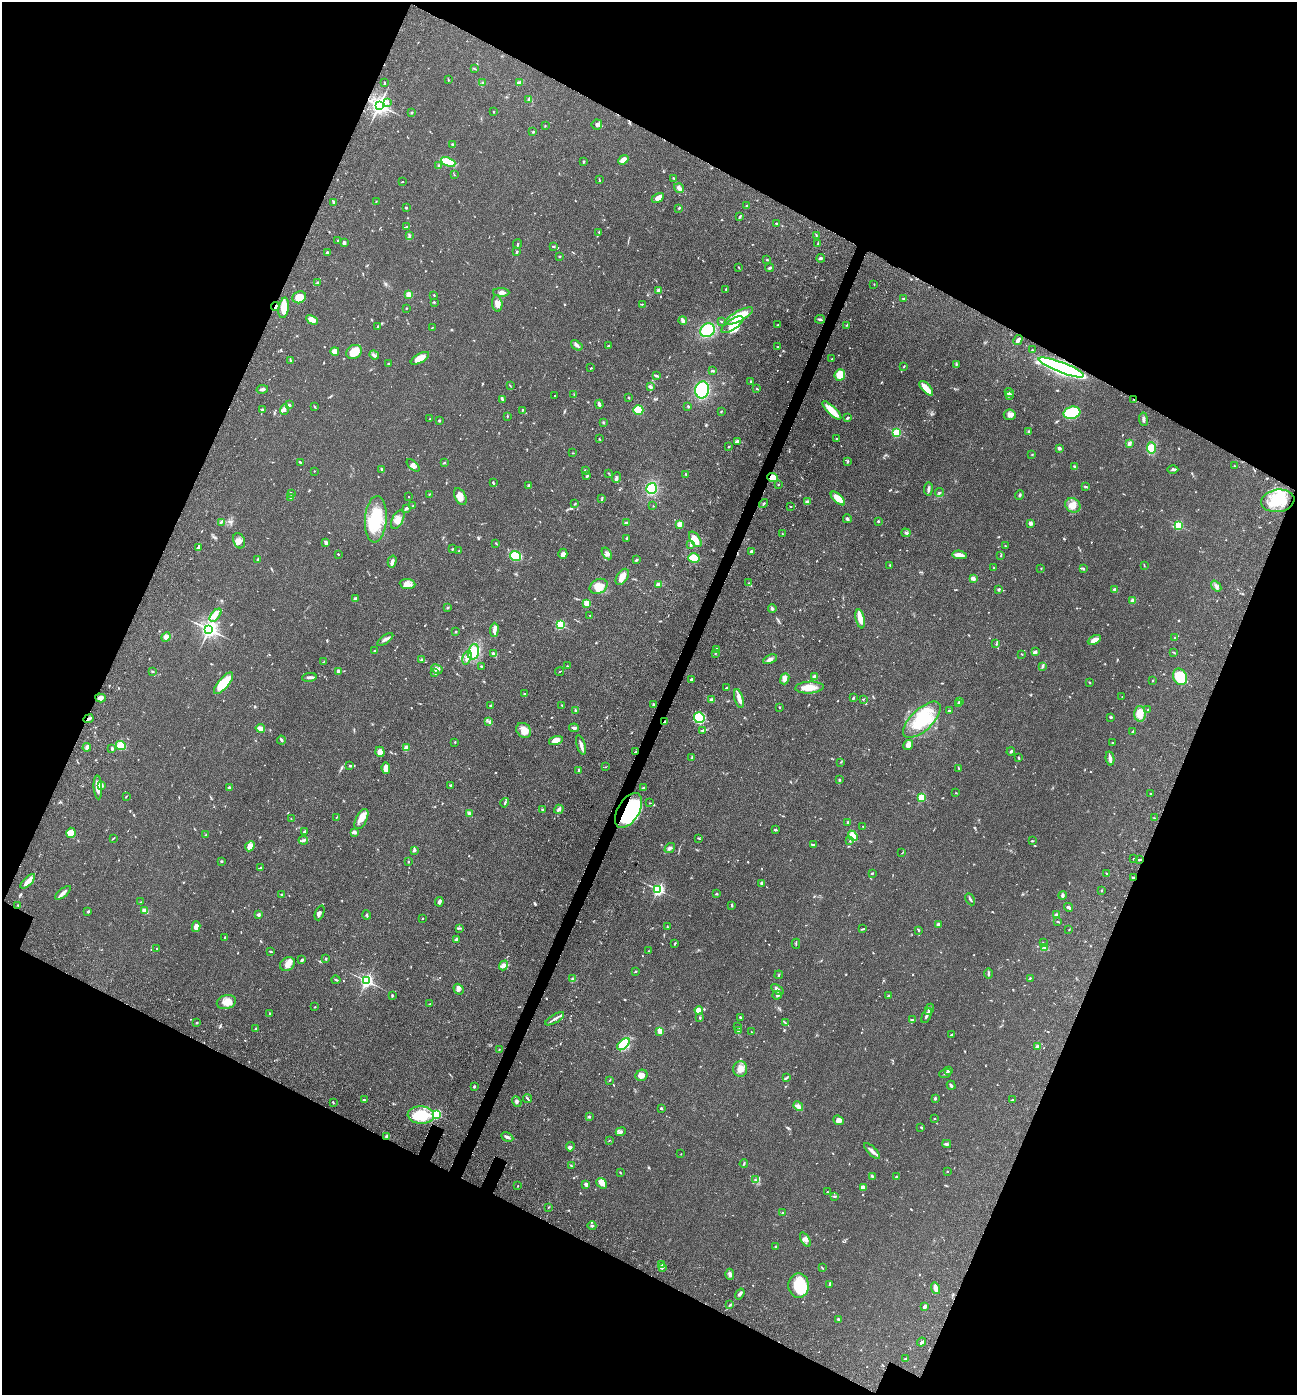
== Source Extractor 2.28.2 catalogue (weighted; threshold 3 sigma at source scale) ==
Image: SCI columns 328-5504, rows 127-5697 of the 5967 x 5890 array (HDU 1 of 3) = the unmasked area's bounding box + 8 px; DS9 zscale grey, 4 x 4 block average (1 PNG px = mean of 4 x 4 image px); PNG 1299 x 1397 px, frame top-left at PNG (2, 2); each listed source drawn as its Kron ellipse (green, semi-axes under 4 px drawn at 4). Shown black and unused: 44% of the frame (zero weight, under 3 of 4 exposures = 11% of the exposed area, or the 3 px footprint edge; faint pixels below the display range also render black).
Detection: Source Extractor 2.28.2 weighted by HDU 2 'WHT'. Background 0.0618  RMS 0.0045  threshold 0.0201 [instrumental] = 3 sigma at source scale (4.5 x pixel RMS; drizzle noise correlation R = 1.50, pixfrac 1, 0.05/0.05 arcsec/px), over >= 5 px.
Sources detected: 862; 6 too faint to see at this stretch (4 x 4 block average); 3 inside a brighter object's white glare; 2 cosmic-ray / hot-pixel residue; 1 long thin detection or spike segment (spike, bleed or trail) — neither listed nor drawn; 21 coinciding with a brighter row at this scale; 38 inside a brighter listed object's ellipse — not listed separately; of the other 791, all 500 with FLUX_AUTO >= 1.35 (the completeness limit of this list) listed and drawn (291 fainter detections not listed), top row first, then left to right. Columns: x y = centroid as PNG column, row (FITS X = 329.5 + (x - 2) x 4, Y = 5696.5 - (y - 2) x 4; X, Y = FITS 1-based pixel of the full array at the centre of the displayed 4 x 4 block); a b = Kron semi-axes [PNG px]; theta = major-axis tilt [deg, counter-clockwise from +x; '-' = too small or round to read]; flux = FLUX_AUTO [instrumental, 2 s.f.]
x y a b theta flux
475 69 3 2 - 1.4
448 80 3 2 - 1.6
385 83 2 2 - 2.3
482 83 3 2 - 2.4
519 83 4 2 - 13
529 99 3 2 - 5
388 102 2 2 - 2.3
379 105 3 3 - 1700
493 112 2 2 - 1.5
412 113 3 2 - 2.5
597 125 5 5 - 7.5
545 126 2 2 - 1.4
533 132 3 2 - 2.8
452 144 2 2 - 3.9
623 160 6 4 41 20
583 161 4 2 - 2.9
448 162 7 4 -23 60
439 166 4 2 - 3
454 175 2 2 - 1.6
674 178 4 2 - 1.9
599 180 2 2 - 1.6
402 182 2 2 - 1.9
679 188 5 3 - 12
658 198 6 4 28 11
376 201 2 2 - 1.4
334 202 3 2 - 6.3
747 206 2 2 - 5.5
406 208 2 2 - 3.2
678 208 3 2 - 1.7
740 217 4 2 - 1.8
776 223 3 2 - 2.8
407 227 3 2 - 2.5
599 232 2 2 - 2
816 235 3 2 - 1.5
410 236 3 2 - 2.6
338 241 3 2 - 2.4
344 243 4 3 - 8.3
818 243 2 2 - 1.4
517 244 4 2 - 3.4
553 246 3 2 - 4
517 252 3 2 - 3.6
327 253 3 3 - 4.8
559 256 2 2 - 3.1
821 258 4 2 - 5.2
767 260 2 2 - 4.6
739 267 2 2 - 1.5
770 268 4 3 - 3.8
318 283 4 2 - 6.9
874 284 2 2 - 1.5
726 289 2 2 - 4.7
659 290 2 2 - 27
501 292 8 4 -1 10
409 295 4 3 - 17
434 295 3 2 - 2.5
299 297 7 6 - 34
904 299 3 2 - 2.2
434 302 2 2 - 2.4
497 303 8 5 -83 15
642 304 2 2 - 1.8
275 307 4 2 - 4.2
284 308 10 5 82 37
406 308 2 2 - 1.4
739 316 16 5 28 73
820 319 5 2 - 5.2
312 320 6 4 -29 21
683 321 4 2 - 12
721 321 3 2 - 1.6
732 325 13 5 34 23
778 325 2 2 - 3.5
847 325 4 2 - 2.9
378 327 2 2 - 2.8
432 327 3 2 - 1.8
708 330 7 6 - 110
1018 340 5 2 - 17
577 345 6 3 -36 7.4
608 346 2 2 - 2.9
778 347 2 2 - 1.7
1032 350 2 2 - 1.8
335 351 4 4 - 23
354 352 8 6 31 43
374 355 5 2 - 5.4
420 358 10 4 30 27
832 359 2 2 - 1.9
290 360 3 2 - 2.2
388 364 2 2 - 2.3
956 365 4 2 - 2.7
904 366 3 2 - 1.8
1061 367 24 5 -21 940
591 368 2 2 - 1.9
712 370 3 2 - 3.8
840 375 6 5 - 41
657 376 4 3 - 3.5
751 381 3 2 - 2.1
510 386 2 2 - 1.7
650 387 3 2 - 7.1
926 388 9 3 -48 56
262 389 6 2 12 5.2
757 389 2 2 - 1.5
702 390 8 7 - 150
1009 392 5 2 - 3.3
574 394 2 2 - 1.7
555 396 2 2 - 3.5
1009 396 3 2 - 2.7
628 397 4 2 - 1.5
502 399 3 2 - 4.2
1134 400 2 2 - 1.8
289 404 3 3 - 3.3
599 404 4 2 - 9.8
314 406 2 2 - 1.5
688 406 3 2 - 2.7
284 409 5 3 - 8.2
262 410 3 2 - 3.1
522 410 3 2 - 2.3
638 410 5 5 - 61
721 411 2 2 - 1.8
832 411 12 3 -44 65
1072 413 8 6 14 120
1010 415 6 5 - 11
507 417 3 2 - 1.9
848 418 3 2 - 4.2
430 419 2 2 - 1.6
1143 419 7 3 -82 6.2
439 421 3 2 - 2.7
603 422 3 2 - 1.6
1029 432 3 2 - 4
896 433 2 2 - 220
837 438 2 2 - 1.5
599 439 3 2 - 1.7
737 441 2 2 - 25
1129 443 4 2 - 8.4
729 447 3 2 - 1.6
1152 448 5 4 - 37
1059 449 4 2 - 4.1
573 453 3 2 - 1.4
1032 454 2 2 - 1.5
848 461 4 2 - 2.5
300 462 3 2 - 3.8
444 462 3 2 - 2.2
413 465 8 3 -42 7.4
1074 466 2 2 - 2.4
1234 466 2 2 - 1.7
382 469 4 2 - 3.6
585 470 2 2 - 2.5
1173 470 5 2 - 3.7
314 471 2 2 - 1.7
608 473 2 2 - 1.7
686 474 3 2 - 2.5
587 476 3 2 - 3.9
616 477 5 3 - 5
773 478 5 3 - 28
493 483 3 2 - 2.6
778 484 2 2 - 1.9
528 485 4 2 - 2.7
1085 486 3 2 - 2.4
652 488 6 5 - 92
928 489 6 2 84 7.3
940 492 4 2 - 2.5
291 493 3 2 - 6
429 494 2 2 - 1.5
1019 495 5 2 - 3.1
291 497 3 3 - 6.8
408 497 2 2 - 2.2
460 497 9 5 -64 18
602 498 3 2 - 2.2
838 498 9 4 -43 32
1278 501 17 11 8 95
807 502 3 3 - 7.9
575 504 2 2 - 1.6
763 504 4 2 - 2.9
1073 505 8 6 -36 20
413 506 2 2 - 2.7
653 506 2 2 - 1.7
791 506 2 2 - 1.5
406 508 3 2 - 6.6
376 519 23 11 86 100
847 519 4 2 - 6.6
398 520 10 5 62 18
878 521 2 2 - 3.1
221 522 2 2 - 2.2
626 523 2 2 - 6.3
1030 523 3 3 - 7.5
679 524 2 2 - 65
1179 525 2 2 - 240
782 533 2 2 - 1.4
906 533 5 3 - 5.1
627 538 3 2 - 2.8
695 539 9 5 -56 28
239 541 8 5 -70 14
326 543 3 2 - 10
496 543 3 2 - 2.1
691 545 4 2 - 4.6
1005 546 2 2 - 1.4
199 547 3 2 - 4.2
453 549 2 2 - 1.7
459 551 2 2 - 1.6
751 552 3 2 - 6.5
607 553 6 3 -57 7.2
338 554 2 2 - 1.9
563 554 5 4 - 9.3
959 555 7 3 -5 20
1001 555 4 2 - 1.8
515 556 6 4 -12 93
694 558 6 4 -15 32
258 559 2 2 - 13
636 560 4 2 - 2.8
392 562 6 3 74 10
890 565 3 2 - 1.8
1144 565 3 2 - 1.7
994 568 2 2 - 1.6
1041 568 2 2 - 1.5
1083 569 3 2 - 3.1
622 577 9 5 58 18
973 578 3 2 - 8.9
749 583 2 2 - 1.7
407 584 8 5 -6 18
659 584 3 3 - 11
598 586 9 7 28 35
1216 586 6 3 -53 7.3
1115 589 2 2 - 28
998 590 3 2 - 2.2
355 599 2 2 - 24
1133 600 2 2 - 32
587 603 2 2 - 98
447 607 3 2 - 2.1
772 609 4 3 - 5.3
216 615 8 3 49 12
590 616 3 2 - 1.4
860 619 10 4 -78 21
560 624 2 2 - 260
209 629 3 3 - 1400
494 630 7 4 86 10
455 632 2 2 - 2.4
166 637 5 4 - 11
1175 638 3 2 - 2.1
385 639 9 2 36 7.4
1094 640 7 3 26 22
996 644 2 2 - 1.7
717 649 4 2 - 4.3
375 650 3 2 - 1.5
473 652 8 5 75 46
1035 652 4 3 - 4.7
1173 652 2 2 - 1.4
715 653 3 2 - 1.8
494 654 3 2 - 7
1022 654 2 2 - 1.7
467 658 7 3 73 13
770 659 7 3 26 9.3
422 660 4 2 - 3.6
323 662 3 2 - 1.5
481 666 2 2 - 5
567 666 2 2 - 1.6
1043 666 3 2 - 5
437 669 6 3 -28 7.1
153 671 2 2 - 2.5
339 671 2 2 - 26
560 672 4 2 - 1.4
435 673 4 3 - 3.8
309 677 7 2 7 6.1
815 677 2 2 - 49
1180 677 8 6 -64 100
692 679 4 2 - 4
785 679 5 4 - 9.4
1152 680 2 2 - 1.4
1090 682 3 2 - 2.1
224 683 13 5 49 81
726 688 3 2 - 2.3
809 688 14 6 3 36
525 694 3 3 - 3.4
1122 697 2 2 - 1.4
100 698 5 4 - 8.4
739 698 9 4 -74 18
853 698 3 2 - 2.9
863 699 2 2 - 1.5
712 700 4 3 - 8.3
960 702 3 3 - 3.3
654 704 3 3 - 3.3
958 704 3 2 - 3.2
562 705 3 2 - 2
491 706 3 2 - 4.6
779 707 2 2 - 2.3
575 710 3 2 - 3.2
949 710 2 2 - 6.4
1148 710 2 2 - 1.5
1140 714 8 5 89 24
1111 717 2 2 - 4.3
699 718 5 5 - 130
88 719 5 2 - 5.5
922 720 24 10 44 110
489 721 3 2 - 3.5
665 722 2 2 - 5.1
260 728 4 2 - 26
574 728 5 2 - 7.5
524 730 8 6 -46 22
702 730 3 2 - 2.9
1133 731 4 2 - 2.3
281 740 4 2 - 4.8
556 741 7 4 16 18
455 742 2 2 - 1.8
1113 742 2 2 - 2.3
581 745 10 3 -72 11
908 745 5 4 - 17
121 746 5 4 - 40
87 747 4 3 - 6.2
112 748 3 2 - 4.6
406 748 2 2 - 60
1011 751 4 2 - 3.5
380 752 5 4 - 19
636 752 3 2 - 6.7
1018 757 3 2 - 2.6
692 758 4 2 - 3.7
1110 758 7 2 -79 16
841 762 2 2 - 1.5
350 765 3 2 - 3.3
605 767 2 2 - 1.4
386 768 6 4 -84 23
959 768 2 2 - 1.6
579 770 3 2 - 2
839 780 3 2 - 4.1
102 785 3 2 - 2.3
450 785 2 2 - 9.4
98 787 12 4 -86 18
229 787 4 3 - 4.3
644 787 3 2 - 1.7
956 793 2 2 - 1.4
1150 793 2 2 - 2.5
126 796 3 2 - 1.7
921 797 2 2 - 160
505 803 5 2 - 3.1
650 803 2 2 - 1.3
559 809 5 3 - 6
542 810 3 2 - 2.8
628 811 19 10 59 230
469 813 4 2 - 3.4
336 817 3 2 - 1.5
1155 818 2 2 - 1.4
291 819 2 2 - 1.6
361 819 11 5 63 25
848 822 4 3 - 3.8
863 826 2 2 - 1.7
775 830 3 2 - 3.7
304 831 3 3 - 2.5
354 832 3 2 - 8.8
71 833 5 4 - 32
206 835 3 2 - 2.4
853 836 5 4 - 24
113 838 4 2 - 2.2
698 838 4 2 - 1.4
303 840 5 3 - 5.5
850 841 2 2 - 1.7
1032 841 3 2 - 1.8
813 845 3 2 - 4
250 846 5 4 - 23
670 848 6 2 39 5.1
414 850 2 2 - 5.6
902 853 3 2 - 1.5
1133 859 2 2 - 1.8
1139 860 3 2 - 3.6
221 861 2 2 - 4.8
408 862 2 2 - 2.5
261 868 3 2 - 2.7
872 873 3 2 - 2
1107 873 3 2 - 2
1133 878 3 2 - 2.7
28 881 9 3 44 22
762 883 2 2 - 8.4
658 890 2 2 - 530
1101 890 2 2 - 2.9
63 893 9 3 40 11
282 894 3 2 - 3.8
717 894 3 2 - 2.5
1062 895 4 3 - 4.6
970 899 6 2 -62 4.9
141 902 3 2 - 1.9
439 902 5 3 - 6.3
18 905 2 2 - 2.1
732 906 4 2 - 2.2
1069 907 4 2 - 5.1
88 911 3 2 - 2.6
145 911 3 2 - 24
320 913 8 3 68 8
259 915 2 2 - 20
367 915 4 2 - 3.2
1056 915 3 3 - 4.9
422 918 2 2 - 2.7
1058 922 4 2 - 2.4
938 925 3 2 - 9
667 926 2 2 - 2
196 927 5 4 - 15
459 928 3 2 - 3
863 929 4 2 - 2.3
1069 929 2 2 - 1.7
918 930 3 2 - 1.8
225 938 2 2 - 4
456 939 3 3 - 4
675 943 3 2 - 2.2
1043 943 3 2 - 2.2
796 944 5 2 - 2.4
1045 948 3 2 - 7.5
157 949 2 2 - 2.4
270 951 3 2 - 2.9
649 951 3 2 - 1.4
326 959 3 2 - 2.3
302 960 3 2 - 5.7
287 964 8 6 32 17
504 965 5 3 - 8.3
636 971 2 2 - 2.3
988 974 5 2 - 4.2
779 975 4 2 - 3
1030 978 3 2 - 1.5
573 979 4 2 - 2.4
336 980 4 2 - 3.1
366 981 2 2 - 720
459 989 6 4 -52 7.3
777 990 7 3 -33 9.2
777 995 5 3 - 4.7
392 996 3 2 - 1.5
889 996 4 3 - 3.6
226 1002 10 7 15 29
430 1004 2 2 - 2.2
315 1007 2 2 - 1.8
929 1009 6 3 64 7.8
699 1010 4 3 - 17
270 1013 2 2 - 2.3
927 1015 8 2 65 6
740 1017 2 2 - 2.8
700 1018 4 2 - 2.9
555 1019 10 2 32 8.4
912 1020 3 2 - 1.6
197 1023 3 2 - 1.3
785 1023 2 2 - 1.7
738 1027 2 2 - 2.2
256 1029 4 2 - 2.7
660 1031 3 3 - 23
738 1031 3 2 - 1.7
752 1032 2 2 - 1.5
952 1035 3 2 - 5.9
623 1044 7 4 45 78
1038 1047 3 2 - 10
499 1050 4 2 - 2
740 1069 8 7 - 19
948 1070 2 2 - 16
945 1073 6 2 21 3.6
641 1075 6 5 - 15
786 1078 3 2 - 1.9
610 1080 3 2 - 1.9
951 1085 5 2 - 6.5
474 1086 3 2 - 2.5
935 1098 2 2 - 4.5
527 1099 4 2 - 3.7
364 1100 3 2 - 5.6
1012 1100 3 2 - 1.5
333 1102 3 2 - 2.1
517 1102 5 3 - 5.2
798 1106 5 4 - 8.2
661 1108 2 2 - 3.6
436 1114 2 2 - 270
421 1115 13 8 -3 94
589 1117 3 2 - 2
934 1118 2 2 - 3.9
838 1120 5 4 - 13
921 1127 2 2 - 2.2
621 1132 5 3 - 4.8
386 1137 3 2 - 4.7
507 1137 6 2 -26 10
609 1140 2 2 - 1.7
947 1144 4 2 - 4.3
570 1147 5 2 - 3.9
872 1151 11 3 -45 11
681 1154 2 2 - 1.4
744 1164 4 2 - 2.5
571 1166 4 2 - 2.1
947 1171 2 2 - 1.6
620 1173 3 2 - 1.7
872 1176 3 2 - 4.8
897 1177 2 2 - 5.1
755 1180 3 2 - 2.2
602 1183 6 4 -38 25
586 1184 3 2 - 9.6
518 1186 2 2 - 1.7
863 1187 4 2 - 17
827 1192 2 2 - 1.8
835 1196 4 2 - 2.4
548 1207 2 2 - 1.8
782 1213 3 2 - 3
592 1226 4 2 - 3
805 1240 8 3 -59 8.1
776 1246 2 2 - 2.6
661 1265 2 2 - 1.4
662 1268 4 2 - 3.3
822 1268 3 2 - 2.3
730 1274 5 3 - 7
829 1284 4 2 - 3.1
799 1286 12 10 -86 100
936 1288 6 3 -71 12
740 1294 6 2 54 5
730 1305 3 2 - 2.1
925 1307 3 3 - 7.8
839 1320 3 2 - 4.1
921 1342 5 3 - 5.7
906 1359 3 2 - 2.4
Overlapping masked pixels (flux is a lower limit): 10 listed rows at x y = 379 105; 275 307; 1061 367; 1134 400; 773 478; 88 719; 665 722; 636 752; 628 811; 1133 878
Diffuse or blended objects may show on this block-average render without a row.